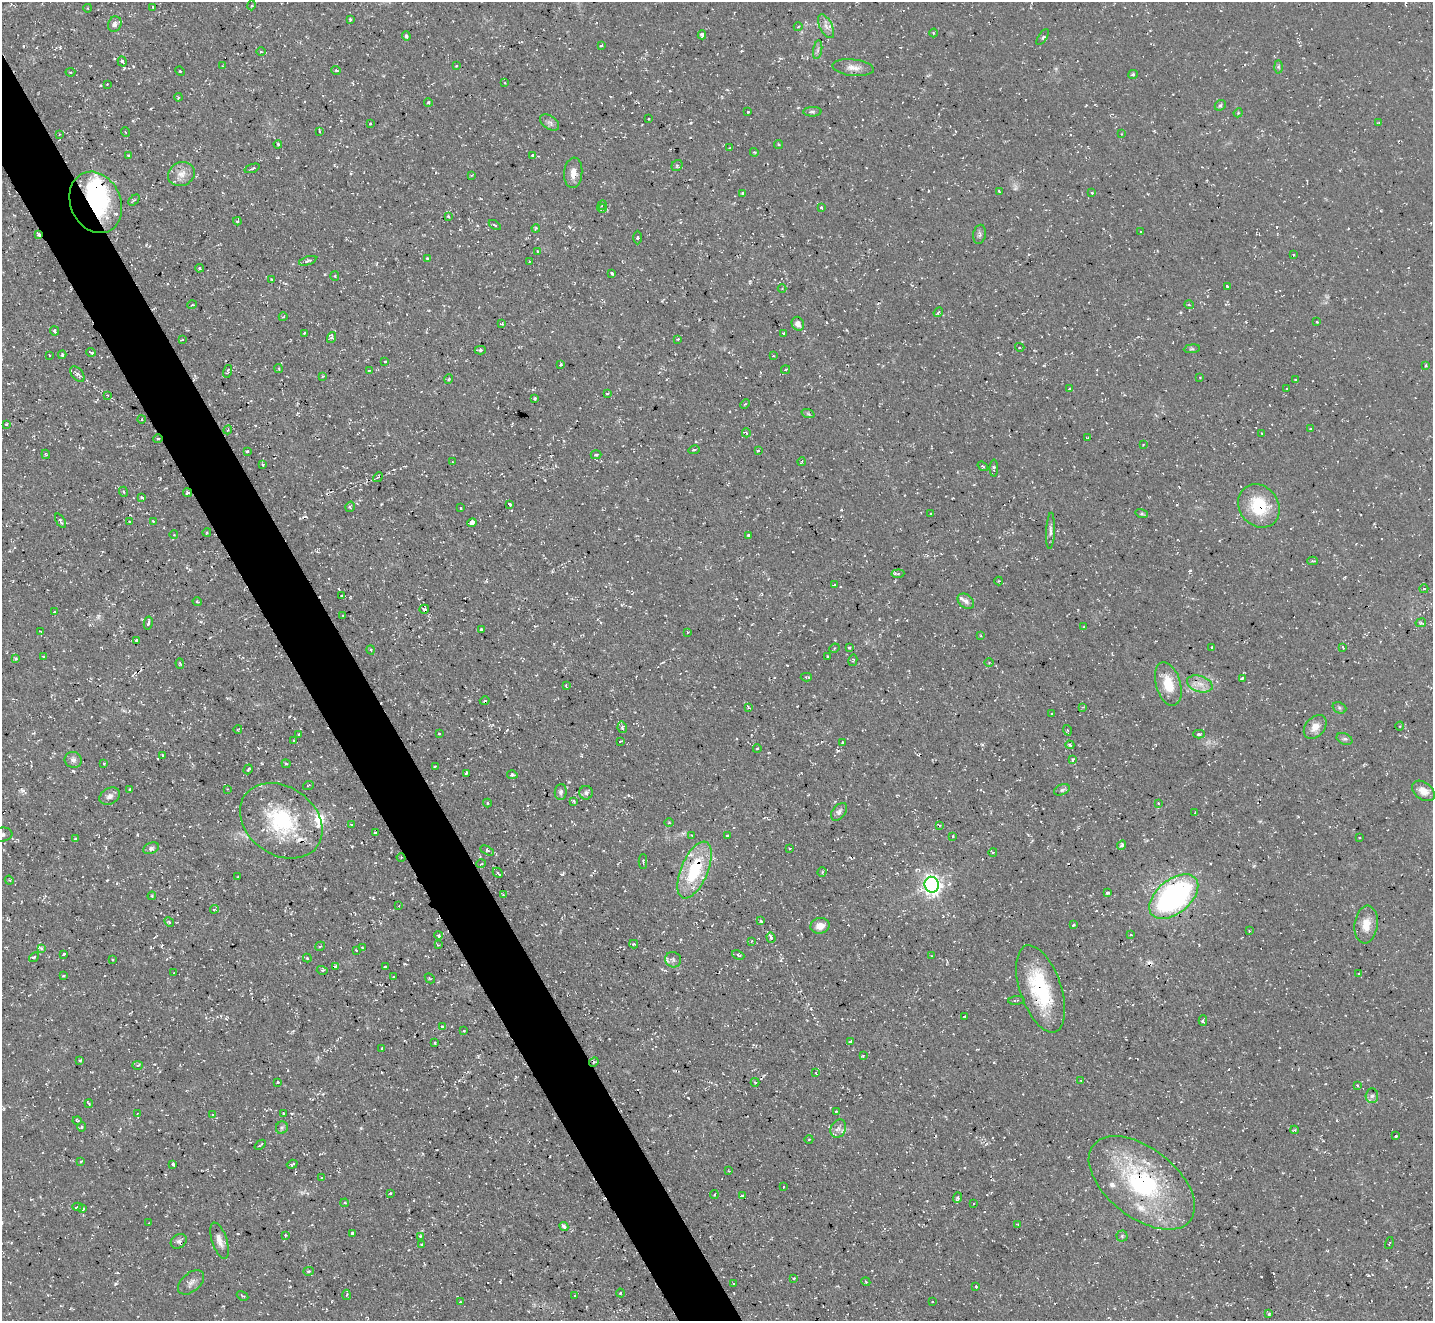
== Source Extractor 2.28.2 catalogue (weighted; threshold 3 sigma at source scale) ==
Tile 11 of 4 x 4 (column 3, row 3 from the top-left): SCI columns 2865-4295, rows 1607-2925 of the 5727 x 5714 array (HDU 1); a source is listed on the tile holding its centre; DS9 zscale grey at full resolution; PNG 1435 x 1323 px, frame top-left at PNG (2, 2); each listed source drawn as its Kron ellipse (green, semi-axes under 4 px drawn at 4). Shown black and unused: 4% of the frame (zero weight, under 2 of 3 exposures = <1% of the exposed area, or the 3 px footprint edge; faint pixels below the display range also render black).
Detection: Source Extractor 2.28.2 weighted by HDU 2 'WHT'; one run over the whole footprint, this tile lists its part. Background 0.0548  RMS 0.0065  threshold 0.0293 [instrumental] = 3 sigma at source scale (4.5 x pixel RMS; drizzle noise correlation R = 1.50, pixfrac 1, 0.05/0.05 arcsec/px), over >= 5 px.
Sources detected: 403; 4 too faint to see at this stretch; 2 inside a brighter object's white glare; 26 cosmic-ray / hot-pixel residue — neither listed nor drawn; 9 inside a brighter listed object's ellipse — not listed separately; the other 362 listed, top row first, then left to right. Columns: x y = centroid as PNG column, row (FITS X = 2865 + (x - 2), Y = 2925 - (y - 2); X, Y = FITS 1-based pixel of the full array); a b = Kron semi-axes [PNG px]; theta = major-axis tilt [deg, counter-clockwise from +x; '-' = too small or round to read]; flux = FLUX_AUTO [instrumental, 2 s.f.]
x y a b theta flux
252 5 5 3 - 0.91
153 7 3 2 - 0.73
88 8 4 3 - 0.46
350 19 4 3 - 0.94
115 24 8 6 66 2.9
826 26 13 6 -63 3.5
798 27 4 3 - 0.58
933 33 4 3 - 0.64
702 35 4 4 - 2.4
406 36 5 3 - 2.1
1043 37 9 3 57 0.93
601 46 3 2 - 0.89
818 50 9 4 81 1.8
261 51 5 3 - 0.64
122 61 5 4 - 1.4
223 66 3 2 - 0.57
456 66 3 2 - 0.86
1278 67 6 4 -89 1.2
853 68 21 8 -6 5.7
180 71 5 4 - 0.89
336 71 4 3 - 0.68
70 72 5 4 - 1.3
1133 74 5 4 - 1.1
504 83 4 2 - 0.46
107 84 2 2 - 0.42
178 97 4 3 - 0.71
428 102 4 4 - 1
1220 105 6 5 - 1.2
748 112 3 2 - 0.51
812 112 9 5 1 1.5
1238 113 4 3 - 0.61
649 119 3 2 - 0.61
1379 122 4 2 - 0.6
550 123 10 6 -34 2.3
370 124 3 3 - 0.67
319 131 4 2 - 0.87
125 132 5 3 - 0.51
59 134 3 3 - 0.87
1122 134 4 3 - 0.73
278 144 4 3 - 0.72
779 144 4 3 - 0.56
730 148 3 2 - 0.96
754 152 4 3 - 0.67
128 155 4 3 - 0.65
532 155 3 2 - 1
677 165 6 5 - 1.5
252 168 8 3 19 1.1
573 173 15 9 85 5.5
181 174 14 11 25 6.6
471 175 4 3 - 0.63
999 191 3 2 - 0.61
742 193 3 3 - 1.1
1092 193 3 3 - 0.66
134 200 6 4 43 1.3
96 202 32 25 -66 65
602 205 5 3 - 0.91
821 208 3 3 - 1.3
602 209 5 3 - 0.99
448 216 3 3 - 1
237 221 4 4 - 1.1
495 225 7 3 -34 0.74
536 228 4 3 - 0.79
1141 232 2 2 - 0.7
980 234 9 6 79 1.8
39 235 4 3 - 2.2
638 238 7 3 -90 0.93
537 251 4 3 - 0.74
1293 255 3 2 - 0.74
427 258 3 2 - 1.1
308 261 9 3 18 1.7
530 262 4 2 - 0.47
199 268 4 4 - 0.87
612 273 4 3 - 1.9
335 276 5 4 - 0.73
272 279 3 2 - 0.67
1227 286 3 2 - 0.65
782 288 4 3 - 0.58
192 305 5 3 - 0.51
1189 305 5 3 - 0.61
938 312 5 3 - 1.1
283 317 4 3 - 0.53
1317 322 3 3 - 1.5
501 324 3 2 - 1.2
798 324 7 6 - 3.3
55 331 5 4 - 1.3
304 333 3 2 - 0.6
784 333 3 3 - 0.76
332 338 6 3 72 1.1
678 339 3 3 - 0.61
182 340 4 2 - 0.56
1020 347 5 3 - 1.5
1192 349 8 4 7 1
480 350 6 3 1 1.8
91 352 5 3 - 1.3
49 355 3 2 - 0.37
62 355 4 3 - 1.6
773 356 3 3 - 0.86
385 361 3 2 - 0.73
561 364 3 3 - 1.1
1426 365 3 3 - 0.71
279 368 4 3 - 0.79
785 369 4 2 - 0.56
369 370 4 2 - 0.52
228 371 7 3 73 1
77 374 9 5 -48 2.3
323 376 3 3 - 0.65
1200 377 3 2 - 0.43
449 379 5 3 - 0.65
1295 380 2 2 - 0.54
1069 389 4 4 - 0.75
1287 389 2 2 - 0.47
607 393 4 2 - 0.77
107 395 3 3 - 0.47
535 399 3 3 - 1.6
745 404 5 3 - 0.63
808 414 7 4 -19 1.1
142 419 4 3 - 0.51
6 424 3 3 - 0.71
1310 429 3 2 - 0.66
228 430 4 4 - 0.66
746 433 4 3 - 0.98
1262 434 4 2 - 0.56
1087 437 3 2 - 0.49
158 439 4 4 - 0.94
1143 445 2 2 - 0.46
694 450 5 3 - 0.94
247 451 3 3 - 1.1
758 451 4 3 - 2
46 454 5 3 - 0.72
596 455 5 3 - 1.3
452 462 3 2 - 0.68
801 462 4 2 - 0.64
263 465 3 3 - 1
983 466 6 4 -37 1
994 468 8 4 90 1.4
378 477 5 4 - 0.87
124 492 5 3 - 0.69
187 493 4 3 - 2
141 498 3 3 - 1.4
509 504 3 3 - 6.6
1259 506 23 19 -54 30
350 507 5 4 - 1.2
461 508 3 2 - 0.68
930 513 3 3 - 1
1142 514 6 4 -18 0.92
60 521 8 3 -58 1.5
153 521 3 3 - 0.57
130 522 3 2 - 1.1
472 523 5 3 - 11
1050 531 18 4 87 2.6
207 532 4 3 - 0.63
174 535 4 3 - 0.49
748 535 4 3 - 1.3
1312 561 5 3 - 0.74
898 574 6 4 6 1.3
999 581 4 4 - 0.69
834 584 4 3 - 0.92
1424 589 4 4 - 0.9
342 595 3 2 - 0.74
966 601 9 6 -37 2.4
197 602 5 4 - 0.8
424 609 5 4 - 2
54 612 3 3 - 1.2
343 615 4 2 - 0.62
148 623 7 3 78 1.5
1421 623 5 4 - 1
1084 627 2 2 - 0.71
481 629 3 3 - 1.5
40 631 3 2 - 0.56
688 632 2 2 - 0.66
981 636 4 3 - 0.52
136 640 3 3 - 0.94
849 647 3 3 - 1
1212 647 3 3 - 1
1343 647 4 2 - 0.56
834 648 5 4 - 0.95
371 650 4 3 - 0.65
44 656 4 3 - 1.6
827 656 3 2 - 0.69
16 659 3 3 - 1.4
853 660 6 4 78 0.97
989 662 4 3 - 0.57
180 664 5 4 - 0.78
806 677 5 3 - 0.8
1242 678 4 3 - 0.92
1168 684 22 12 -73 16
1200 684 13 8 -18 6
566 686 4 2 - 0.5
485 701 5 2 - 0.73
1083 707 4 2 - 0.59
748 708 4 3 - 0.91
1339 708 7 5 -23 1.1
1052 714 3 2 - 0.81
1400 726 4 3 - 0.65
622 727 5 4 - 1.6
1315 727 13 9 49 6.6
238 729 4 2 - 0.51
1067 730 5 3 - 0.78
439 733 3 2 - 0.5
299 734 3 2 - 0.87
1199 734 5 4 - 1
1344 739 8 5 -25 1.7
294 740 3 2 - 0.66
620 741 3 3 - 0.65
843 742 3 3 - 0.99
1070 745 4 3 - 1.3
757 749 4 3 - 0.68
163 755 3 2 - 0.87
1073 759 4 3 - 1.9
73 760 8 8 - 2.8
104 763 3 2 - 0.64
286 764 5 3 - 0.95
435 766 3 2 - 0.82
248 769 5 3 - 0.97
466 773 4 3 - 1.3
512 775 5 4 - 1.2
308 785 6 2 22 0.54
130 789 3 3 - 1.9
227 789 3 3 - 0.51
1062 790 8 5 22 1.4
1423 791 13 8 -37 6.1
561 792 8 6 85 1.9
586 793 7 6 - 1.8
110 796 11 8 30 3.4
574 801 4 3 - 0.85
487 803 4 4 - 0.77
1158 803 3 2 - 0.47
839 812 10 6 51 2.4
1195 812 2 2 - 0.52
281 821 44 34 -35 61
669 823 4 3 - 0.66
351 824 4 2 - 0.53
940 825 4 4 - 0.92
375 833 3 3 - 2
2 835 10 7 9 2.5
691 835 3 2 - 0.45
727 835 3 2 - 0.71
953 836 3 3 - 0.64
1359 838 3 2 - 0.49
76 839 4 3 - 1
1122 845 5 4 - 2.3
151 848 8 5 25 1.9
790 848 4 3 - 0.6
487 850 7 3 -29 1.1
993 852 4 3 - 0.63
401 858 4 3 - 0.55
643 862 7 4 89 1.1
481 864 5 3 - 0.68
695 870 30 13 67 43
822 872 5 4 - 0.9
498 873 6 3 -45 1.2
238 877 3 2 - 0.74
9 880 4 3 - 0.63
932 885 8 7 - 320
1108 893 3 3 - 1.2
503 894 4 2 - 0.56
152 896 4 4 - 0.82
1174 897 28 16 40 160
399 906 4 2 - 0.46
214 909 4 4 - 1.1
761 921 3 3 - 0.96
169 922 5 4 - 1
1073 925 4 2 - 0.68
1366 925 19 11 82 9.9
820 926 9 7 11 5.2
1249 931 2 2 - 0.43
438 935 4 3 - 1.8
1131 935 4 2 - 0.66
771 938 5 3 - 1.7
751 941 3 2 - 0.55
634 944 4 3 - 0.81
438 945 3 3 - 0.59
320 946 5 3 - 0.76
41 948 4 4 - 1.1
362 948 3 2 - 0.64
356 950 3 2 - 0.54
64 954 3 3 - 2
738 955 6 3 -24 1.1
932 956 4 3 - 0.56
34 957 6 3 42 1.1
307 958 4 4 - 1.1
112 959 3 3 - 1.2
673 960 8 7 - 2.3
335 966 3 3 - 1.5
385 967 4 3 - 1.3
322 970 5 3 - 0.69
174 973 2 2 - 0.6
1359 974 4 3 - 0.71
63 976 4 3 - 0.98
394 977 3 3 - 1.3
430 978 5 3 - 0.69
1041 989 45 20 -71 50
1016 1000 8 3 6 0.91
965 1016 3 2 - 0.5
1203 1021 5 4 - 1.4
442 1027 3 2 - 1.1
464 1031 3 2 - 0.64
851 1041 3 3 - 1.8
435 1042 3 2 - 0.78
382 1048 3 2 - 0.72
863 1056 4 3 - 0.67
80 1060 3 3 - 1.5
594 1062 5 4 - 0.88
137 1065 5 3 - 0.85
816 1073 4 2 - 0.39
1081 1081 4 2 - 0.48
277 1082 3 3 - 0.88
755 1082 4 3 - 0.77
1357 1085 3 3 - 0.74
1372 1096 7 6 - 2
89 1104 4 2 - 0.73
836 1111 3 2 - 0.62
138 1113 4 3 - 0.63
283 1113 3 2 - 0.76
212 1115 4 3 - 0.67
77 1121 4 3 - 0.78
82 1127 4 4 - 0.82
282 1128 6 5 - 1.5
838 1129 9 7 64 3.2
1294 1130 4 3 - 0.86
1396 1136 3 3 - 1.1
809 1139 4 3 - 0.54
260 1145 6 2 39 0.77
81 1161 4 3 - 0.95
173 1164 4 3 - 1.5
292 1164 5 2 - 1
729 1171 3 2 - 0.48
322 1178 3 2 - 0.58
1142 1183 61 34 -38 99
783 1187 3 2 - 1
390 1193 3 3 - 1.5
714 1195 5 3 - 0.69
742 1195 4 4 - 0.98
957 1198 5 4 - 1.8
345 1203 4 3 - 0.98
973 1204 2 2 - 0.45
78 1207 5 3 - 1.2
83 1209 3 3 - 4
148 1223 2 2 - 0.4
1018 1224 3 2 - 0.54
564 1226 5 3 - 2.8
352 1233 3 3 - 1.3
285 1235 4 3 - 0.64
420 1236 4 4 - 0.68
1122 1236 5 5 - 1
179 1241 8 6 32 1.9
219 1241 19 7 -71 4.9
1389 1243 6 2 75 0.52
421 1245 3 3 - 1.1
309 1271 5 4 - 0.98
794 1278 3 3 - 1.2
191 1282 15 9 41 3.7
866 1282 4 3 - 0.61
734 1284 3 2 - 0.71
976 1287 3 3 - 0.74
620 1293 4 3 - 0.6
347 1295 5 3 - 0.73
243 1296 6 3 -29 0.74
575 1296 2 2 - 0.57
932 1301 2 2 - 0.52
460 1302 3 2 - 0.52
1269 1314 3 2 - 0.88
Overlapping masked pixels (flux is a lower limit): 11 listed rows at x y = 96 202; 39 235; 158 439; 187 493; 1259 506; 424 609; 1168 684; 695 870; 1041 989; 594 1062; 1142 1183
Isophote crosses this tile's border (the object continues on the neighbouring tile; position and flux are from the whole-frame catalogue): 1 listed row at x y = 2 835
Unlisted compact peaks at least as high as the median listed source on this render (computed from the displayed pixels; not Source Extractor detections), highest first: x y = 22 790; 562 874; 73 771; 115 1284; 1368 1275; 838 751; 691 123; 841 510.